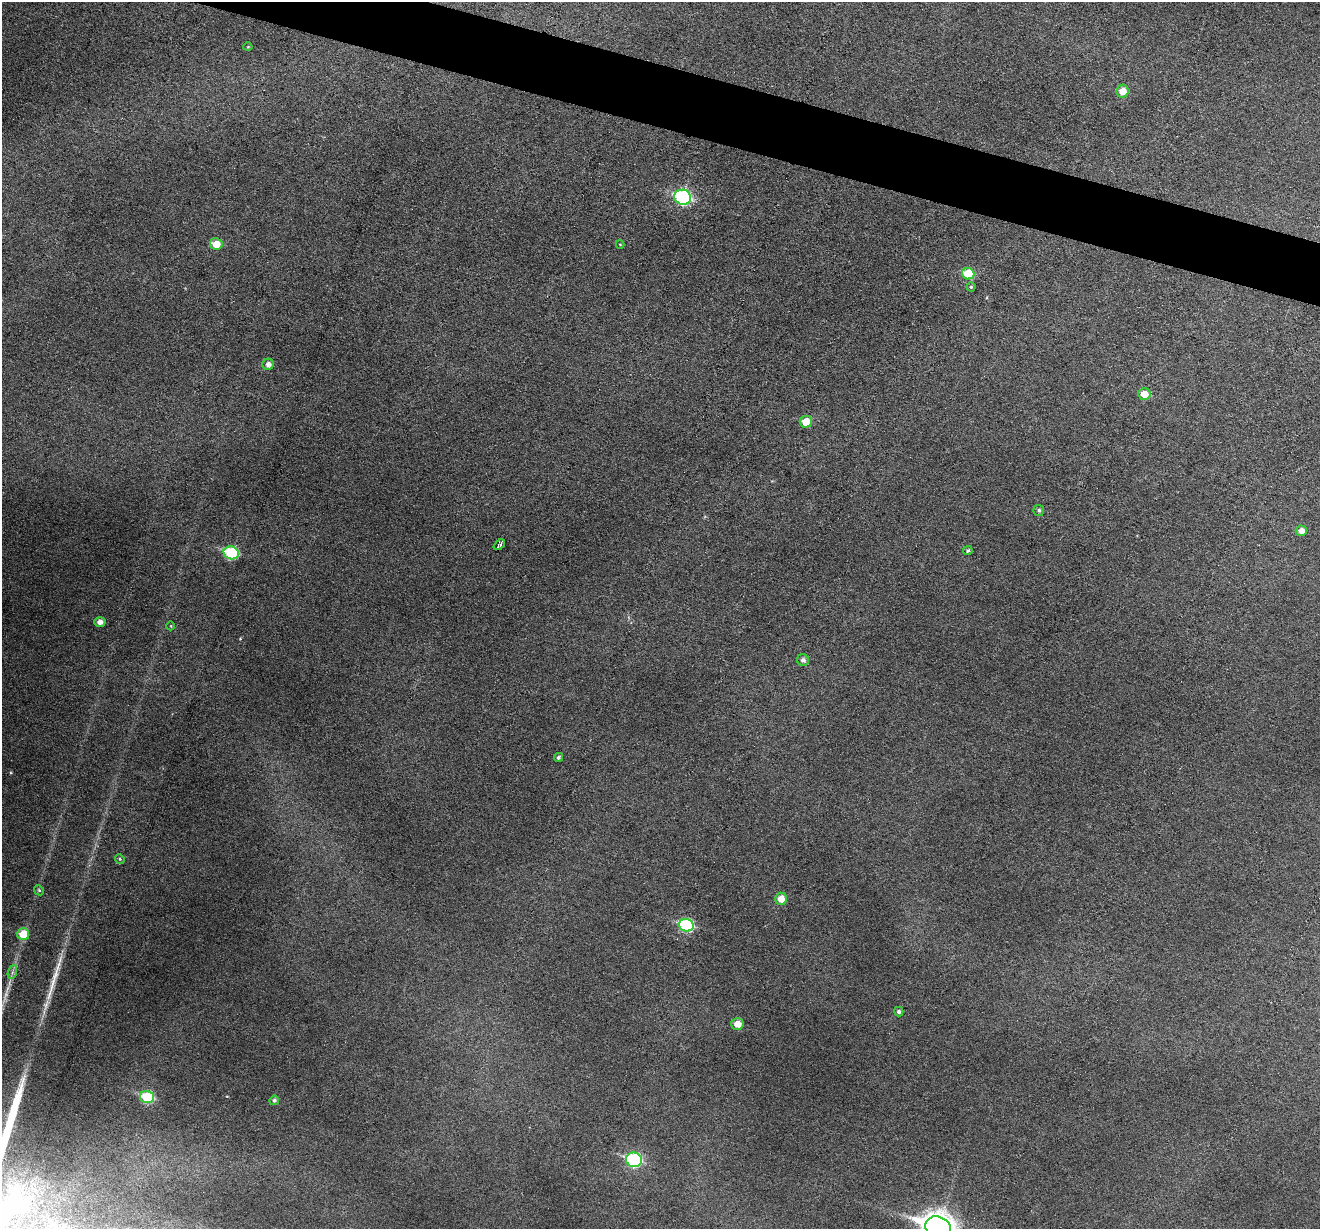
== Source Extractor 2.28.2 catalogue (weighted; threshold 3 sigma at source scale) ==
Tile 11 of 4 x 4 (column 3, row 3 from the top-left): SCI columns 2637-3954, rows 1357-2583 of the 5274 x 5294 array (HDU 1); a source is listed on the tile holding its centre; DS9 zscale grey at full resolution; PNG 1322 x 1231 px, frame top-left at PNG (2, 2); each listed source drawn as its Kron ellipse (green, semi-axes under 4 px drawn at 4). Shown black and unused: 4% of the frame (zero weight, under 3 of 6 exposures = <1% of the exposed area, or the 3 px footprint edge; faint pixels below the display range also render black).
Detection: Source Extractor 2.28.2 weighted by HDU 2 'WHT'; one run over the whole footprint, this tile lists its part. Background 0.0483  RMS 0.0059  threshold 0.0241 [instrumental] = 3 sigma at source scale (4.09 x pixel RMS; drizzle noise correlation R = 1.36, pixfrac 0.8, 0.05/0.05 arcsec/px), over >= 5 px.
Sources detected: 33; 2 long thin detections or spike segments (spike, bleed or trail) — neither listed nor drawn; the other 31 listed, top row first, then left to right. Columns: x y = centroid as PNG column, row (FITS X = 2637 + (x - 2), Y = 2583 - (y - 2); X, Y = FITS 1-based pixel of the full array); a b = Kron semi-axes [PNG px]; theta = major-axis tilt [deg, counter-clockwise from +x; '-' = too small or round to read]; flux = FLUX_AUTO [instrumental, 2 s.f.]
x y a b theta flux
248 47 4 4 - 0.48
1123 91 6 6 - 7.6
683 197 8 7 - 84
216 244 6 6 - 9.6
620 244 4 2 - 0.38
968 274 6 6 - 18
971 287 4 4 - 0.76
268 364 5 5 - 2.8
1144 394 6 6 - 8.5
806 422 6 6 - 9.5
1039 510 5 5 - 1.2
1301 531 5 5 - 3.9
499 545 6 3 41 1.5
968 550 5 4 - 1.1
231 553 7 6 - 44
100 622 5 5 - 3.1
171 626 4 3 - 0.41
803 660 6 5 - 2.2
558 757 5 4 - 1.2
120 859 5 4 - 0.75
39 890 5 4 - 0.82
781 899 6 6 - 6.9
686 925 7 6 - 50
23 934 6 6 - 15
12 972 7 4 70 1.5
899 1012 5 4 - 1.4
737 1024 6 6 - 5.8
147 1097 7 6 - 37
274 1100 5 4 - 1.4
634 1160 8 7 - 71
938 1227 13 10 -17 730
Isophote crosses this tile's border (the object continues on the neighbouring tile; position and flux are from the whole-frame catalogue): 1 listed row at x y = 938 1227